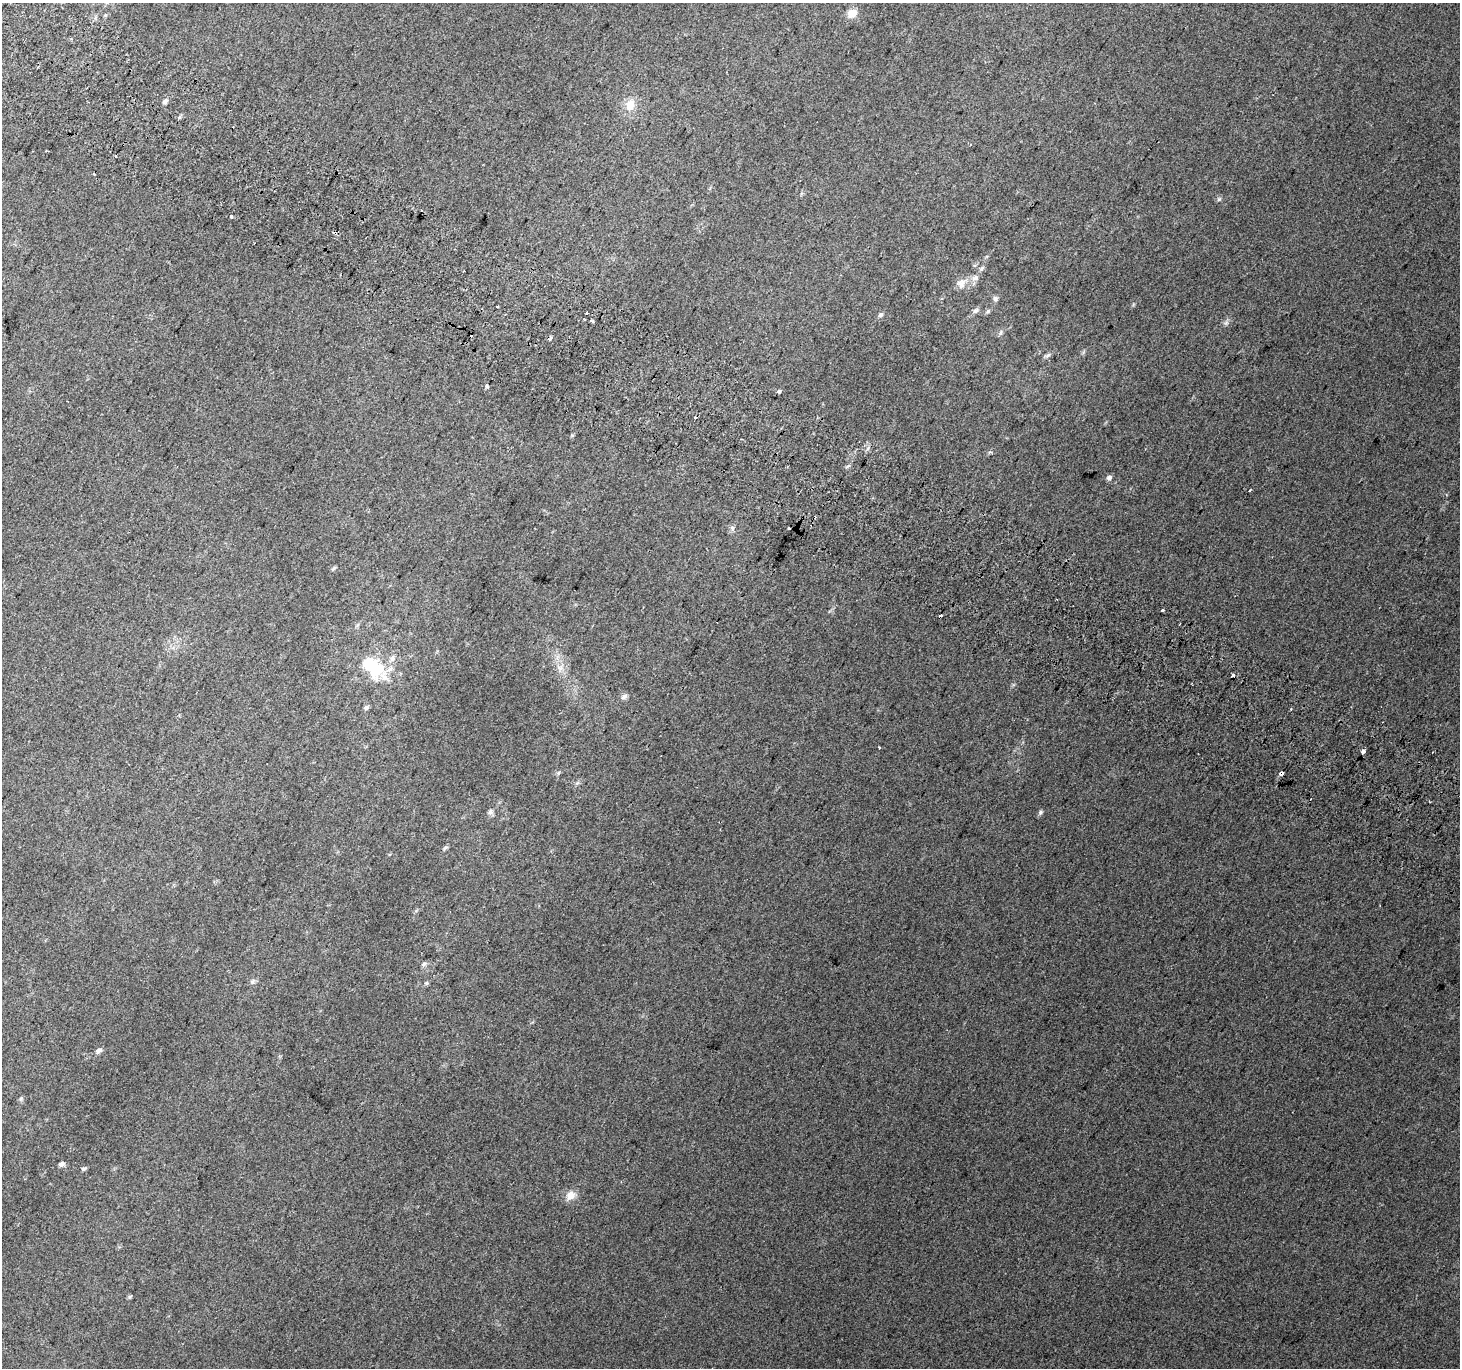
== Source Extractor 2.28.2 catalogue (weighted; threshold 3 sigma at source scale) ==
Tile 11 of 4 x 4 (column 3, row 3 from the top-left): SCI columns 2950-4407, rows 1666-3031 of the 5888 x 5996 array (HDU 1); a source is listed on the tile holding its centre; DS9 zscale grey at full resolution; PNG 1462 x 1370 px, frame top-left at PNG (2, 3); no overlay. Shown black and unused: <1% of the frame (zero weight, under 2 of 3 exposures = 2% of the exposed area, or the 3 px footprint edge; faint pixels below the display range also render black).
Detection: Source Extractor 2.28.2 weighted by HDU 2 'WHT'; one run over the whole footprint, this tile lists its part. Background 0.0358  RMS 0.012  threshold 0.0562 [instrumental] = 3 sigma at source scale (4.5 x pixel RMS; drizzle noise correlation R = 1.50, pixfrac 1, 0.0396/0.0396 arcsec/px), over >= 5 px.
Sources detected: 60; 1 inside a brighter object's white glare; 8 cosmic-ray / hot-pixel residue — not listed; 3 inside a brighter listed object's ellipse — not listed separately; the other 48 listed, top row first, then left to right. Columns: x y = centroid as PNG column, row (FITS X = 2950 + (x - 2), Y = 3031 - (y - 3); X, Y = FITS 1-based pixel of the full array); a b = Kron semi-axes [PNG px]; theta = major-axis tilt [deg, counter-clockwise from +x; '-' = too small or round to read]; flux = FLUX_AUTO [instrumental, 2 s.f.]
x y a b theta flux
852 13 13 10 36 11
165 101 8 6 46 3.2
630 104 17 12 69 16
115 156 3 3 - 9.9
94 174 3 3 - 4.4
1219 199 6 5 - 2.1
231 217 3 3 - 10
335 233 4 3 - 8.1
982 268 8 4 45 2.6
975 278 10 7 28 5.5
961 283 13 12 - 9.7
995 299 7 6 - 3
498 306 3 3 - 3.3
975 311 8 5 16 3.2
988 311 6 5 - 2.1
881 315 7 5 44 2.6
1226 323 6 5 - 2.5
1001 332 7 4 71 2.1
1048 355 9 5 27 2.8
487 386 4 3 - 5.1
779 391 3 3 - 4.9
695 418 3 3 - 3
1109 478 7 5 41 3.7
1250 490 4 2 - 1.7
732 528 7 6 - 3
334 568 7 4 44 1.8
1163 610 3 3 - 15
372 665 28 20 -16 49
560 668 8 6 -21 5.5
624 697 9 6 34 3.7
366 708 6 5 - 2.7
879 748 3 3 - 2.7
1363 751 4 3 - 14
558 773 6 3 71 1.7
1281 774 4 3 - 15
577 783 7 4 19 2.1
490 812 7 6 - 3.6
1040 812 7 5 44 2.3
445 848 7 4 30 2.2
424 964 6 6 - 2.7
252 982 7 6 - 2.9
426 983 6 5 - 1.7
99 1051 8 6 35 4
21 1098 6 4 71 1.8
61 1164 7 5 18 3.5
84 1168 7 4 19 2
570 1195 12 10 43 12
130 1296 6 4 20 1.6
Overlapping masked pixels (flux is a lower limit): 2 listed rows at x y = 335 233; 1281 774
Unlisted compact peaks at least as high as the median listed source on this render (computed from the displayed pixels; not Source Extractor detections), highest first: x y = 572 435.